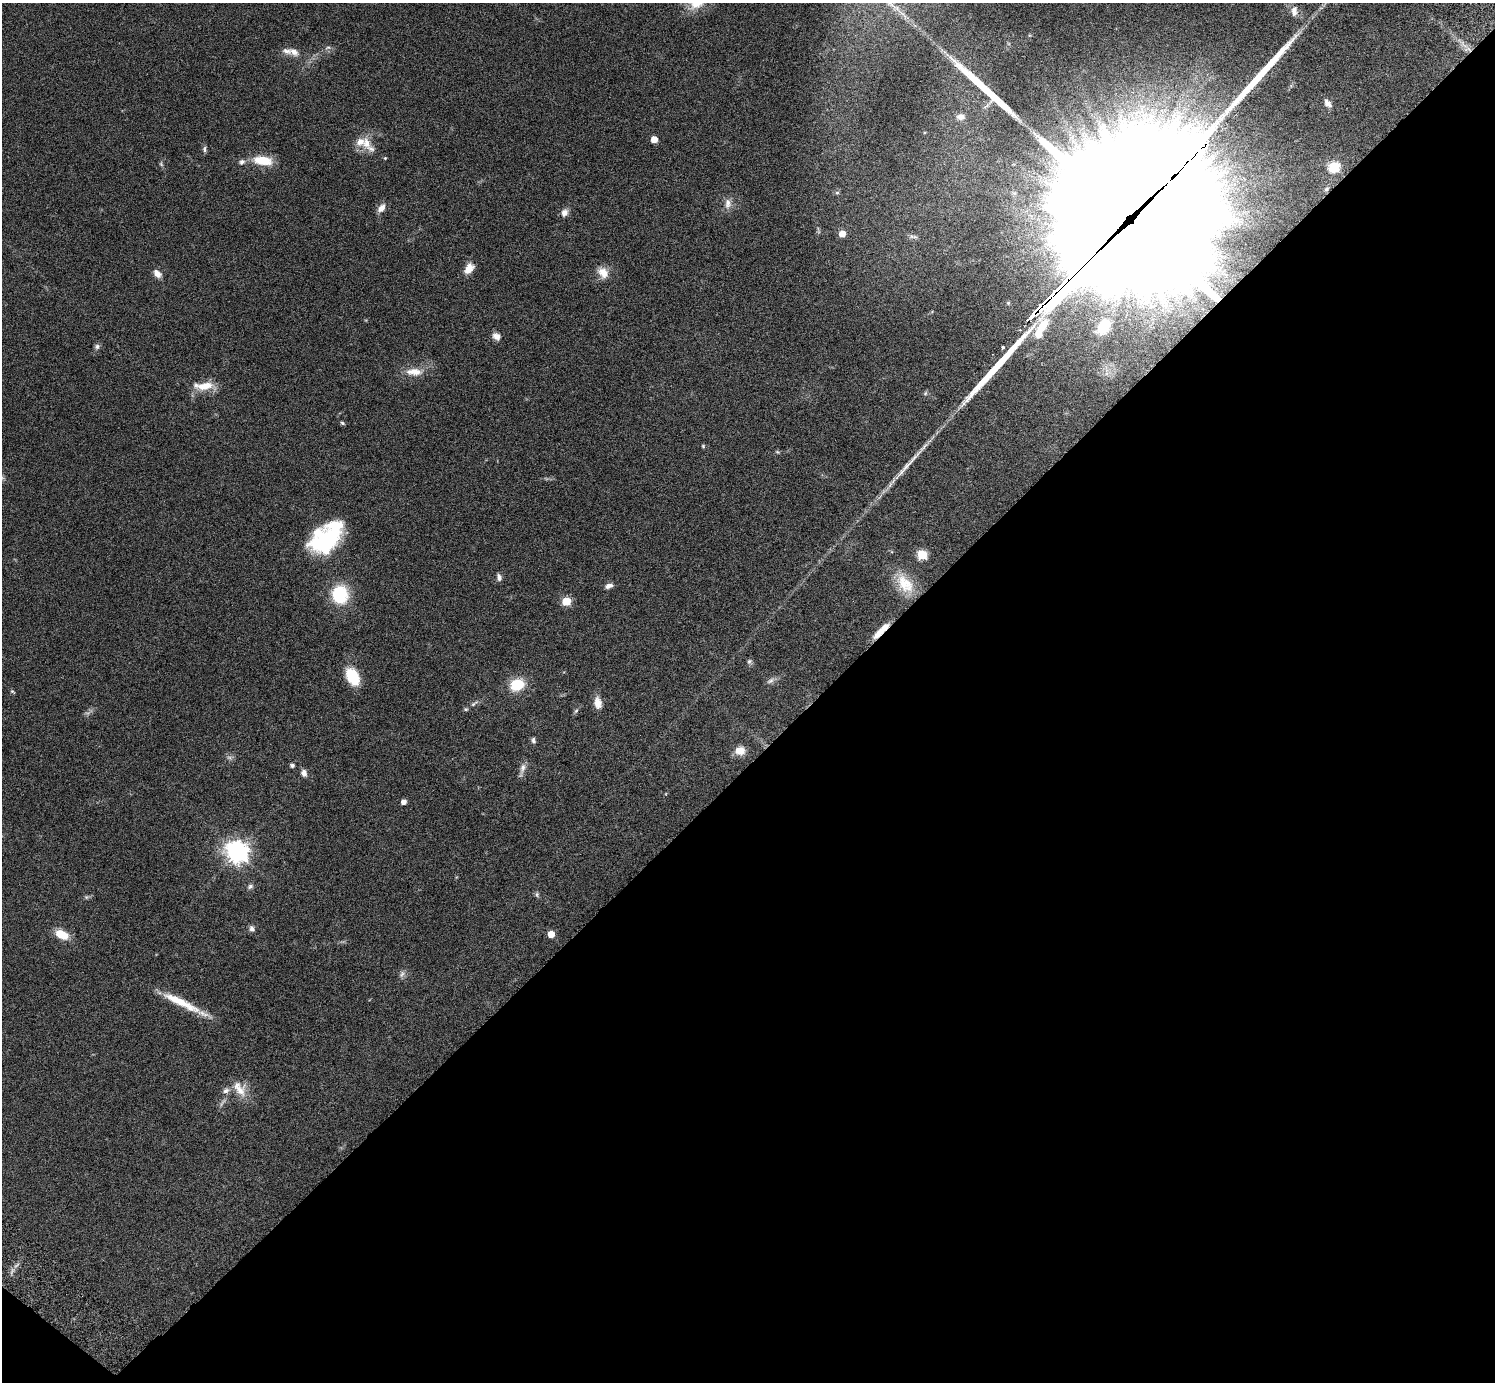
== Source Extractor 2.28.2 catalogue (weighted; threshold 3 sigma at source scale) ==
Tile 15 of 4 x 4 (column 3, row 4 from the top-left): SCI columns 3032-4524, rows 346-1725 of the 6059 x 6069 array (HDU 1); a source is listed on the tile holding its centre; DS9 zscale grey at full resolution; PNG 1497 x 1384 px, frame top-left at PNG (2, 3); no overlay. Shown black and unused: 45% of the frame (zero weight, under 3 of 6 exposures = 3% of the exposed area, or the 3 px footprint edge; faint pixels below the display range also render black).
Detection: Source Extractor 2.28.2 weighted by HDU 2 'WHT'; one run over the whole footprint, this tile lists its part. Background 0.0843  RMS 0.0046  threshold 0.0188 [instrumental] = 3 sigma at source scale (4.09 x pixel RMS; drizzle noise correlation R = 1.36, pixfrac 0.8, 0.05/0.05 arcsec/px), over >= 5 px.
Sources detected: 84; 1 too faint to see at this stretch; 3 inside a brighter object's white glare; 4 long thin detections or spike segments (spike, bleed or trail) — not listed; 6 inside a brighter listed object's ellipse — not listed separately; the other 70 listed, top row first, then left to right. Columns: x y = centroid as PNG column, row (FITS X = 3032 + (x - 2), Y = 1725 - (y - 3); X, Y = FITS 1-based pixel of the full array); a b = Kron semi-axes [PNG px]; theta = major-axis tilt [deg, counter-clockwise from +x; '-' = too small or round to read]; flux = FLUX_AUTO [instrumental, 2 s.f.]
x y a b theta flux
1294 11 14 8 90 2.9
1463 44 26 6 -45 4.5
328 48 8 4 9 0.92
294 52 14 9 -38 3
1327 103 12 7 -50 2.1
961 117 10 8 7 2.8
654 139 5 5 - 6.1
366 143 18 12 -82 5.8
204 149 9 5 -86 0.99
385 158 4 4 - 0.41
263 160 17 8 -7 13
242 162 8 7 - 1.4
161 164 7 4 -46 0.64
1334 167 6 5 - 31
1326 189 6 4 41 0.74
837 193 6 4 1 0.62
728 204 15 9 87 3.1
381 208 12 7 52 2.9
564 213 10 7 64 2.4
1133 225 71 55 23 21000
842 234 5 5 - 6.8
913 236 14 5 -6 1.3
469 269 14 9 54 4.3
603 273 16 12 -52 4.7
157 274 10 7 -47 2.9
1008 303 5 4 - 0.47
1103 327 15 11 58 13
496 336 10 8 -38 2.5
97 346 7 7 - 1.1
1003 347 3 3 - 1.3
414 372 24 10 -1 6.1
204 386 28 10 1 7.7
925 393 7 5 47 0.73
342 423 6 4 -19 0.65
703 446 5 4 - 0.46
777 452 6 5 - 0.6
327 539 39 21 46 45
922 555 6 5 - 23
499 577 9 6 -75 1.5
905 584 32 19 -53 13
609 586 10 6 17 2
340 594 20 18 -80 20
566 601 5 5 - 17
881 631 25 6 44 6.2
749 661 7 6 - 1
352 676 18 11 -62 14
770 681 13 7 28 1.7
517 685 16 13 22 12
12 691 6 4 -29 0.57
474 703 14 5 36 1.4
598 703 15 9 -81 3.8
576 711 8 5 53 0.77
533 740 9 5 -84 1.1
740 751 12 9 0 5.3
230 758 9 5 -7 1.2
292 765 5 4 - 1.2
523 768 17 7 74 2.4
304 773 9 7 -73 1.9
404 802 4 4 - 2.7
237 852 8 8 - 330
250 886 9 6 26 1.2
537 895 8 5 -75 0.85
86 897 7 5 0 0.74
252 929 8 7 - 1.4
62 934 13 8 -26 9.2
551 934 5 5 - 7.2
402 974 10 7 70 1.5
183 1003 60 8 -27 13
240 1089 26 15 -52 7.1
17 1265 11 3 40 1.1
Overlapping masked pixels (flux is a lower limit): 2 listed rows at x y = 1133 225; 881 631